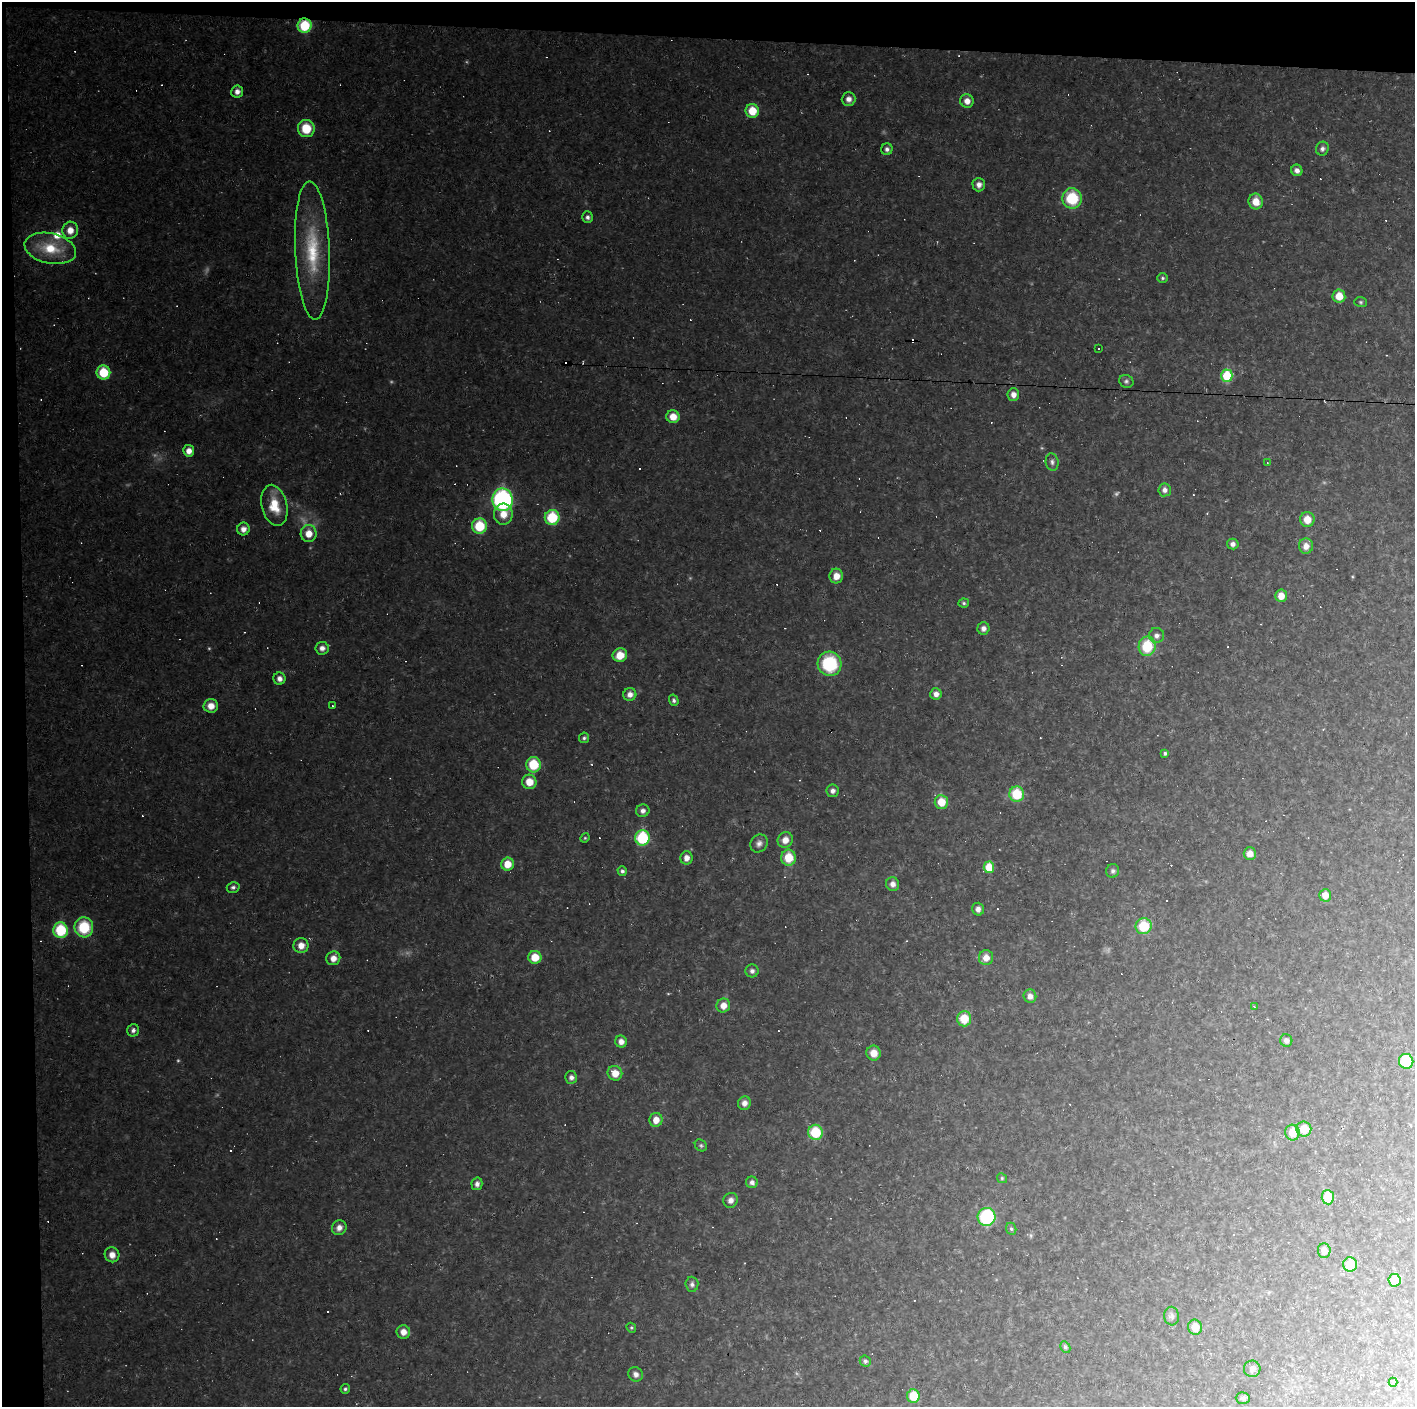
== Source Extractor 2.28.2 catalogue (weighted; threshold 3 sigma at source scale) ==
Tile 1 of 3 x 3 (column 1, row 1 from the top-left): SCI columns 1-1413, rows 2810-4214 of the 4239 x 4214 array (HDU 1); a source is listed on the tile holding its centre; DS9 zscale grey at full resolution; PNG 1417 x 1409 px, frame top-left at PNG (2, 2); each listed source drawn as its Kron ellipse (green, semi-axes under 4 px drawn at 4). Shown black and unused: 4% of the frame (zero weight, under 2 of 3 exposures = <1% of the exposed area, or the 3 px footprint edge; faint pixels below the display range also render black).
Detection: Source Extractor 2.28.2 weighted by HDU 2 'WHT'; one run over the whole footprint, this tile lists its part. Background 0.162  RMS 0.013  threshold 0.0573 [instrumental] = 3 sigma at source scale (4.5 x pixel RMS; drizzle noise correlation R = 1.50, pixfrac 1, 0.05/0.05 arcsec/px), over >= 5 px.
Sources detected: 171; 4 too faint to see at this stretch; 39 cosmic-ray / hot-pixel residue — neither listed nor drawn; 1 inside a brighter listed object's ellipse — not listed separately; the other 127 listed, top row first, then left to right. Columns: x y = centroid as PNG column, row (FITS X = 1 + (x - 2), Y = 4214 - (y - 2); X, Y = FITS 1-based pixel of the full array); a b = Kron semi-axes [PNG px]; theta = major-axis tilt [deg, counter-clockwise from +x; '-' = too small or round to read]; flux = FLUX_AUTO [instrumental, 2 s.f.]
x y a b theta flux
305 26 7 7 - 46
237 92 6 6 - 6.4
849 99 7 7 - 7.1
967 101 7 6 - 9
752 111 7 6 - 27
306 128 9 8 - 32
887 149 6 5 - 4
1322 149 7 6 - 4.2
1297 170 6 5 - 5.6
979 185 6 6 - 6.1
1072 198 10 9 - 52
1256 201 8 7 - 16
588 217 6 5 - 3.8
70 230 8 8 - 13
50 248 26 15 -13 41
312 250 69 17 -88 81
1163 278 5 4 - 2.2
1339 296 6 6 - 19
1361 302 6 5 - 2.1
1098 349 3 3 - 7.5
103 372 7 7 - 39
1227 376 6 5 - 61
1126 381 7 6 - 3
1013 395 6 6 - 7.7
673 417 6 6 - 15
189 451 6 5 - 9.3
1052 462 9 6 -82 4.1
1267 463 3 3 - 1.1
1165 490 6 6 - 5.3
503 500 11 10 - 210
274 505 21 12 -77 29
503 514 10 9 - 15
552 517 7 7 - 50
1307 519 7 7 - 16
479 526 7 7 - 46
243 529 6 6 - 7.7
309 533 8 8 - 15
1233 544 6 5 - 4.8
1306 546 7 7 - 9.2
836 576 7 7 - 12
1281 596 6 6 - 12
964 603 5 4 - 2
983 628 6 6 - 5.4
1156 635 7 7 - 5.6
1147 646 10 8 80 46
322 648 7 6 - 6.4
620 655 7 7 - 20
830 664 12 12 - 78
279 679 6 6 - 6.4
630 694 6 6 - 7.4
936 694 6 5 - 6.6
674 700 6 4 -74 2.8
211 706 7 7 - 12
332 706 3 3 - 1.1
584 738 5 5 - 2.6
1165 753 4 3 - 2.9
533 765 8 7 - 40
529 782 7 7 - 18
833 791 6 6 - 4.8
1017 794 7 7 - 43
941 802 7 6 - 24
643 811 7 6 - 4.8
585 838 5 4 - 1.4
642 838 7 7 - 77
785 840 8 7 - 10
759 843 9 8 - 5.6
1250 854 6 6 - 9.5
686 858 6 6 - 8.5
788 858 8 7 - 26
507 864 6 6 - 19
989 867 6 5 - 32
622 871 5 4 - 3.5
1113 871 7 6 - 3.8
893 884 7 6 - 6.6
233 887 6 5 - 3.2
1325 895 6 6 - 12
978 909 6 6 - 5.9
1144 926 8 8 - 41
84 927 10 9 - 50
61 930 8 7 - 61
301 945 7 7 - 11
535 957 6 6 - 22
333 958 7 7 - 9.7
986 958 7 7 - 11
752 971 6 6 - 3.9
1030 996 7 6 - 7.1
723 1005 7 6 - 11
1254 1007 3 3 - 3.3
964 1019 7 7 - 28
133 1030 6 6 - 4
1286 1041 6 6 - 4.7
621 1042 6 6 - 7.4
874 1053 7 7 - 13
1406 1061 7 7 - 43
615 1073 7 7 - 15
571 1077 6 6 - 4.7
744 1103 7 6 - 7.2
656 1120 7 6 - 12
1304 1129 7 7 - 22
815 1132 7 7 - 46
1292 1133 8 7 - 20
701 1145 6 5 - 2.3
1002 1178 5 4 - 1.6
752 1182 6 5 - 4.3
477 1184 6 5 - 5
1328 1197 7 6 - 30
731 1200 7 7 - 6.6
987 1217 9 9 - 89
339 1228 8 7 - 7.8
1011 1229 6 5 - 2.2
1324 1251 7 6 - 10
112 1255 7 7 - 9.4
1350 1264 7 7 - 28
1394 1280 6 6 - 21
692 1284 7 6 - 3.7
1172 1316 9 7 -82 4.3
1195 1327 7 7 - 16
631 1328 5 4 - 1.8
403 1332 7 6 - 10
1065 1347 6 4 -61 2.7
865 1361 5 5 - 3.2
1252 1369 8 8 - 4.4
636 1374 7 7 - 5.4
1393 1382 4 4 - 1.8
345 1389 5 4 - 2.4
913 1396 6 6 - 33
1243 1398 7 5 -3 3.1
Overlapping masked pixels (flux is a lower limit): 1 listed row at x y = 305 26